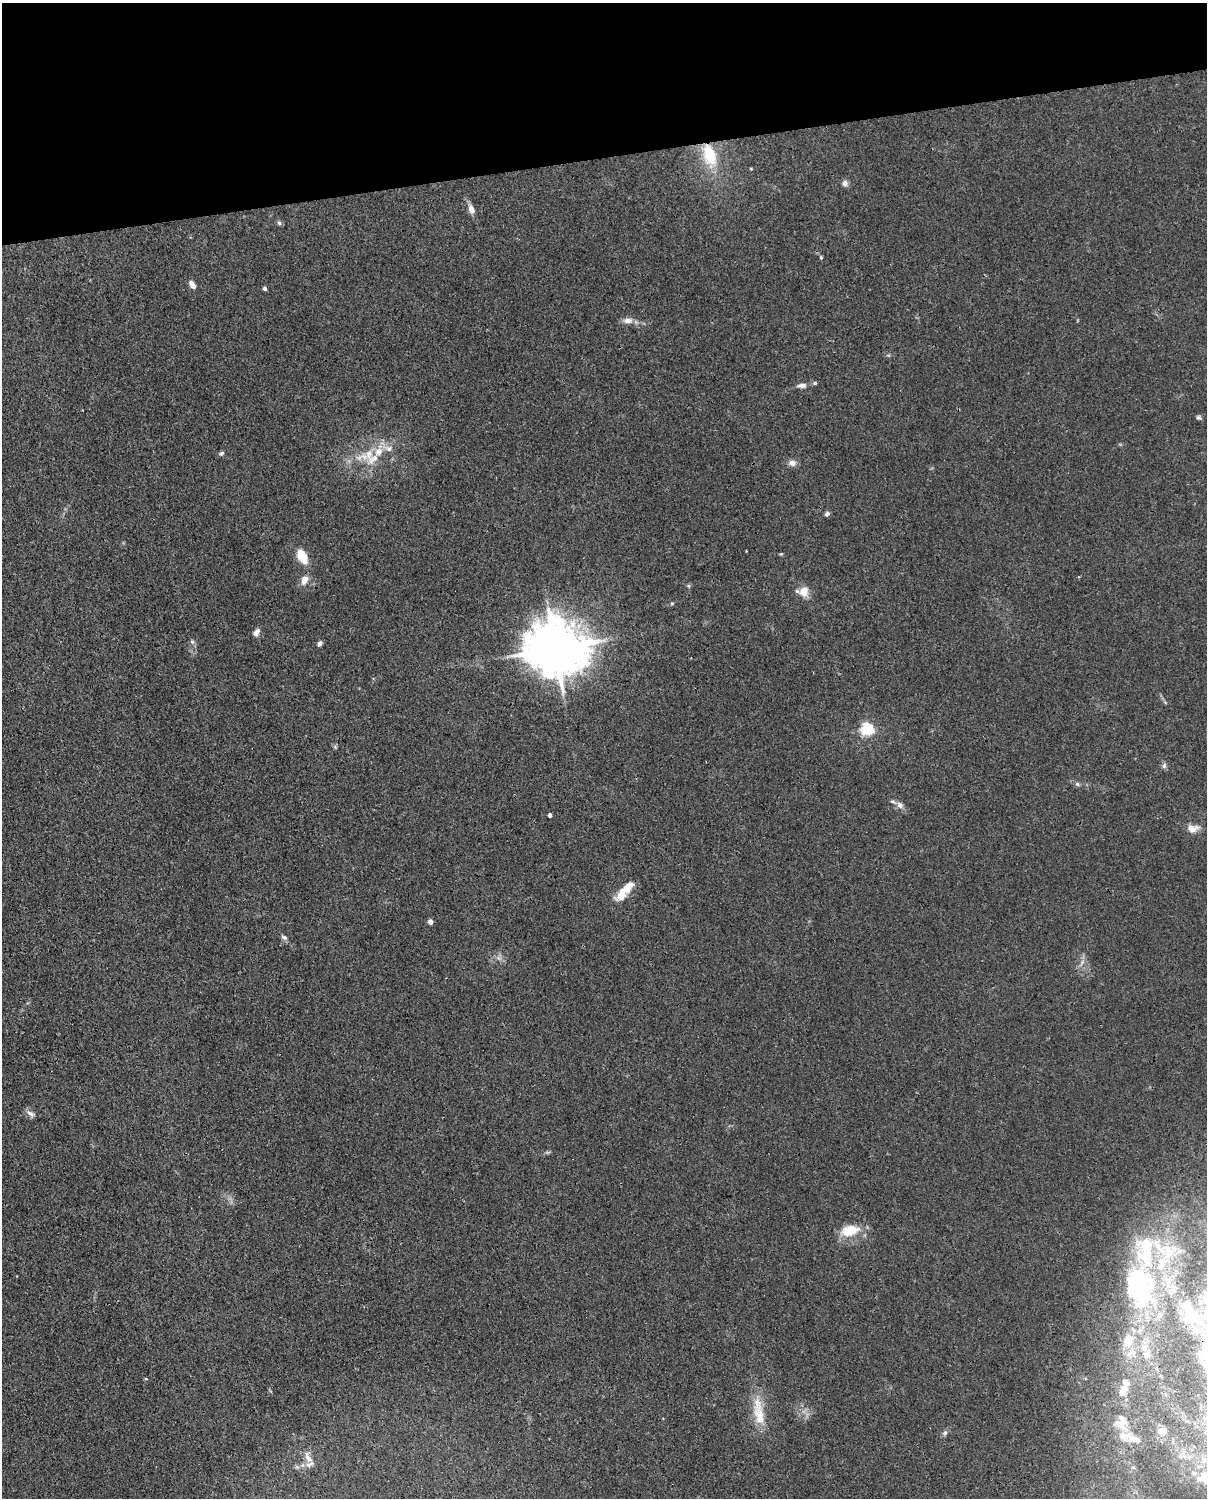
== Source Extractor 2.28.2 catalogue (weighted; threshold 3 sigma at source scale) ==
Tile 3 of 4 x 3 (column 3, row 1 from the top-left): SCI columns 2502-3706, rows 3258-4753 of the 5001 x 4906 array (HDU 1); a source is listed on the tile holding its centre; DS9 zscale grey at full resolution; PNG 1209 x 1500 px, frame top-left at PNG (2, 3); no overlay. Shown black and unused: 10% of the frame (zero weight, under 3 of 4 exposures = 7% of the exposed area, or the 3 px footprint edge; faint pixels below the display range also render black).
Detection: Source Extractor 2.28.2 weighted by HDU 2 'WHT'; one run over the whole footprint, this tile lists its part. Background 0.0269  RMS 0.0028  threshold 0.0128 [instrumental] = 3 sigma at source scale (4.5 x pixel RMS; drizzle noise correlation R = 1.50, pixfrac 1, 0.05/0.05 arcsec/px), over >= 5 px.
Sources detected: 67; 1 too faint to see at this stretch — not listed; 14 inside a brighter listed object's ellipse — not listed separately; the other 52 listed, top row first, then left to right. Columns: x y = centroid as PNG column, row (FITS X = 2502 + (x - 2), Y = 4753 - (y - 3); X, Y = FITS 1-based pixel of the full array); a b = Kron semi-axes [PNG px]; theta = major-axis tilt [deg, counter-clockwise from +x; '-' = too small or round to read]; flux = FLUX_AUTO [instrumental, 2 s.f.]
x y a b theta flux
710 155 29 16 -74 14
751 169 4 4 - 0.27
845 183 8 7 - 1.1
471 209 12 6 -72 2.1
279 223 6 6 - 0.61
821 257 5 4 - 0.39
192 285 9 5 -58 1.9
265 289 4 4 - 0.76
628 320 12 8 1 2
888 355 6 4 -18 0.38
815 383 6 5 - 0.48
802 385 11 6 1 1.6
1199 417 7 5 -25 0.63
221 453 7 5 23 0.66
373 459 50 16 -1 11
792 463 11 8 -5 1.6
827 514 6 5 - 0.81
302 556 16 10 -62 6.3
304 580 11 7 64 2.7
689 586 6 4 -71 0.42
803 592 14 12 83 3.5
672 603 5 4 - 0.37
256 632 10 7 51 1.4
192 642 6 5 - 0.6
320 643 7 5 71 0.88
555 649 17 15 -5 1800
867 729 6 5 - 54
335 746 6 5 - 0.46
1164 766 8 6 75 0.8
1077 784 7 5 -22 0.69
900 805 9 8 - 1.5
550 815 4 4 - 0.98
1192 828 15 9 1 2.8
621 894 19 12 52 4.8
430 922 4 4 - 1.8
284 937 9 5 -32 0.9
499 958 9 6 -21 1.2
1082 963 13 5 58 1.4
31 1113 14 6 -29 1.3
849 1231 23 13 15 7.9
1144 1294 61 33 70 38
1191 1315 24 14 -60 12
1204 1354 41 22 51 9.7
1147 1355 9 8 - 1.2
1123 1390 18 9 60 2.9
759 1416 40 15 -79 9.1
1122 1422 30 15 -81 6.4
1161 1431 12 9 6 1.8
945 1433 7 6 - 0.78
308 1457 20 8 -62 2.7
1205 1477 7 5 -87 1.5
1199 1479 4 4 - 0.35
Overlapping masked pixels (flux is a lower limit): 3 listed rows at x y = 710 155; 555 649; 1204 1354
Isophote crosses this tile's border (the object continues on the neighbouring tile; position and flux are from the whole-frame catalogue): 2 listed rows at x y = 1204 1354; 1205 1477